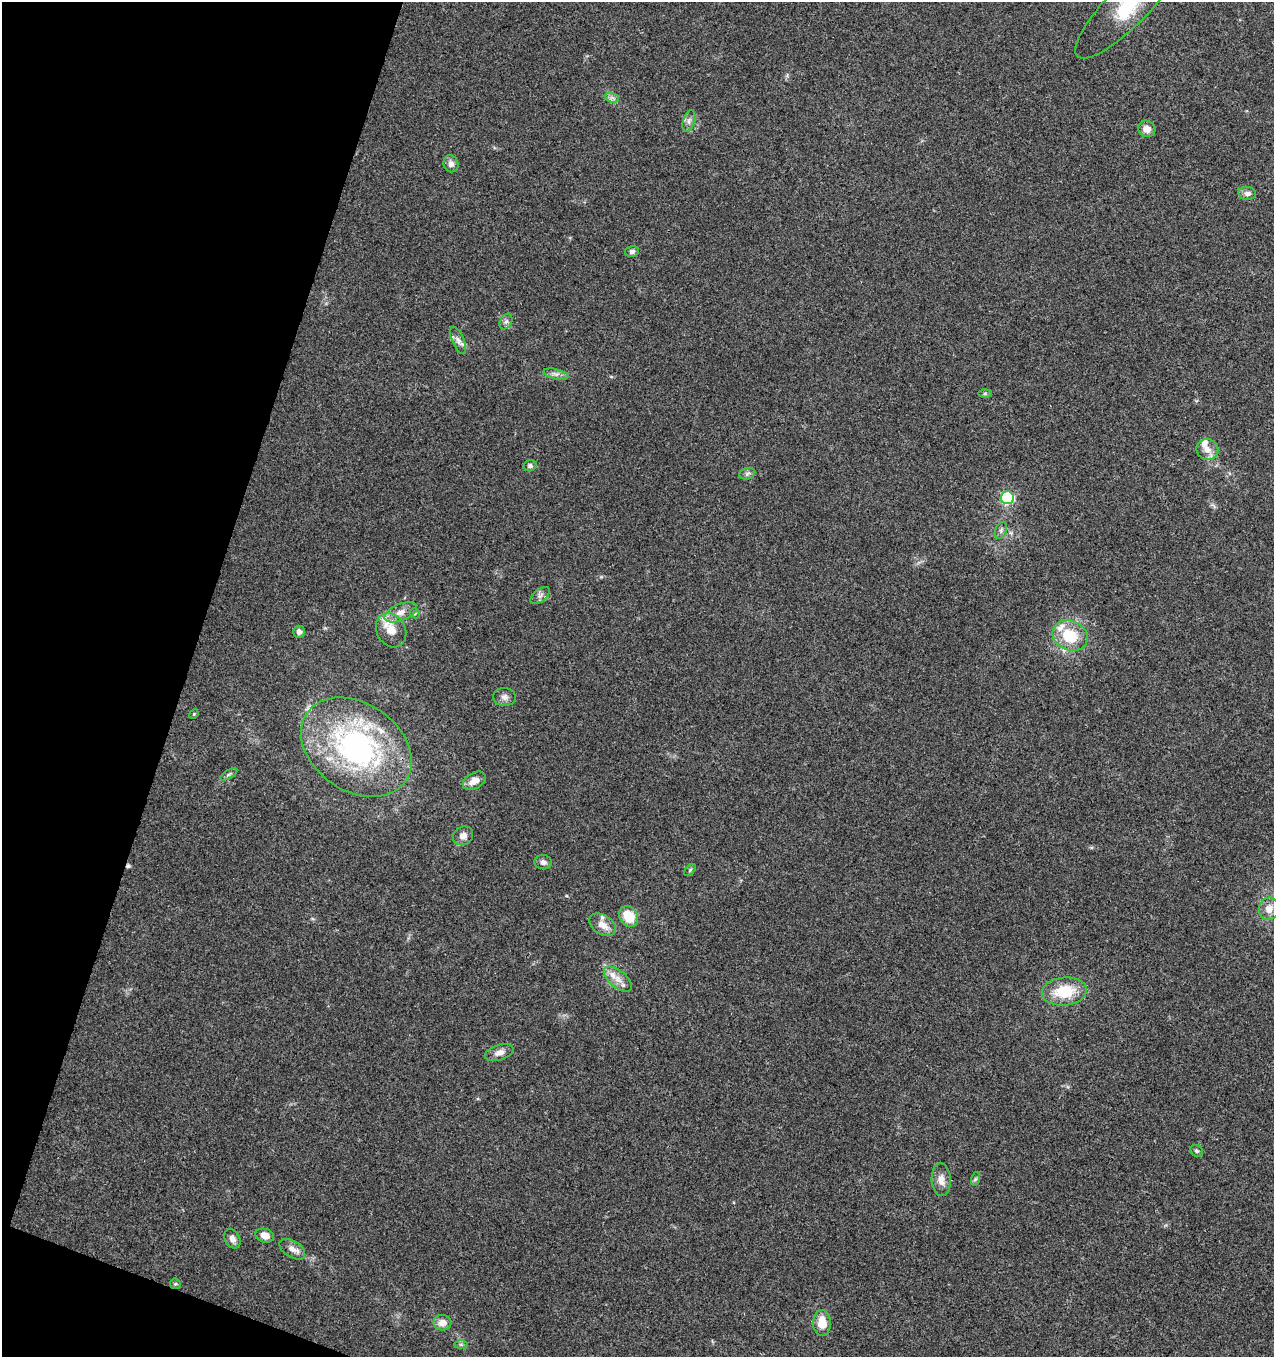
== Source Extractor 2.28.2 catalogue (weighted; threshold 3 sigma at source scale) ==
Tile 9 of 4 x 4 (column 1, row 3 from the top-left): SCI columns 215-1486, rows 1365-2719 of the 5579 x 5430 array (HDU 1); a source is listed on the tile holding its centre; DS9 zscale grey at full resolution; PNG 1276 x 1359 px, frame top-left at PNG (2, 2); each listed source drawn as its Kron ellipse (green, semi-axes under 4 px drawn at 4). Shown black and unused: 16% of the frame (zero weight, under 3 of 4 exposures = <1% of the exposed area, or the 3 px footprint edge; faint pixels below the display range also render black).
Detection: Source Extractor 2.28.2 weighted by HDU 2 'WHT'; one run over the whole footprint, this tile lists its part. Background 0.0419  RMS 0.0035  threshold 0.0157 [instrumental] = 3 sigma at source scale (4.5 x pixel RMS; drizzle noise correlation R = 1.50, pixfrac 1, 0.0396/0.0396 arcsec/px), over >= 5 px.
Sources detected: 51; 1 cosmic-ray / hot-pixel residue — neither listed nor drawn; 4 inside a brighter listed object's ellipse — not listed separately; the other 46 listed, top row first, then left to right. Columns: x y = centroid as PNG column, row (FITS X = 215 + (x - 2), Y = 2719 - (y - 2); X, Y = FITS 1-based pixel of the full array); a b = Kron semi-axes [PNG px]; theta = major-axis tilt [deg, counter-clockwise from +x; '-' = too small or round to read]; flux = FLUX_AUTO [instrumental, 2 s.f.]
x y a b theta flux
1128 5 71 20 45 26
612 98 7 4 -18 1
689 121 11 6 73 1.4
1147 129 9 8 - 2.9
451 164 8 7 - 1.8
1247 193 9 6 -5 1.6
632 251 7 5 15 1.1
506 322 8 5 62 1.1
458 340 14 6 -67 1.8
556 374 12 5 -13 1.3
985 393 6 4 1 0.55
1207 450 11 10 - 2.9
530 466 6 5 - 0.87
747 474 8 5 18 0.89
1007 498 6 6 - 36
1001 530 9 5 66 0.91
540 596 11 6 38 1.3
401 612 17 8 22 3.4
415 613 5 4 - 0.54
391 630 18 14 -61 5.8
299 632 6 6 - 1.5
1070 635 18 14 -24 12
504 697 11 9 -8 1.7
194 714 5 4 - 0.38
356 747 60 44 -35 81
229 774 9 4 30 0.66
474 781 12 8 31 3.4
463 836 10 9 - 2
543 862 9 7 -5 1.4
690 870 7 4 46 0.58
1269 909 11 10 - 3.3
629 916 11 9 -58 8.3
602 925 15 9 -33 3.5
618 979 17 8 -39 3.5
1064 992 22 14 6 12
499 1053 15 7 17 2.3
1197 1151 7 5 -32 0.67
941 1179 17 9 -86 2.8
975 1179 7 4 72 0.58
265 1236 9 6 -18 2.9
232 1239 10 7 -63 1.9
292 1249 14 8 -31 2.3
175 1284 6 5 - 0.5
442 1323 9 7 -3 3
822 1323 13 9 -89 6
461 1345 6 4 -1 0.68
Isophote crosses this tile's border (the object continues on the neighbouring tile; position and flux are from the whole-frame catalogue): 1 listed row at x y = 1128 5